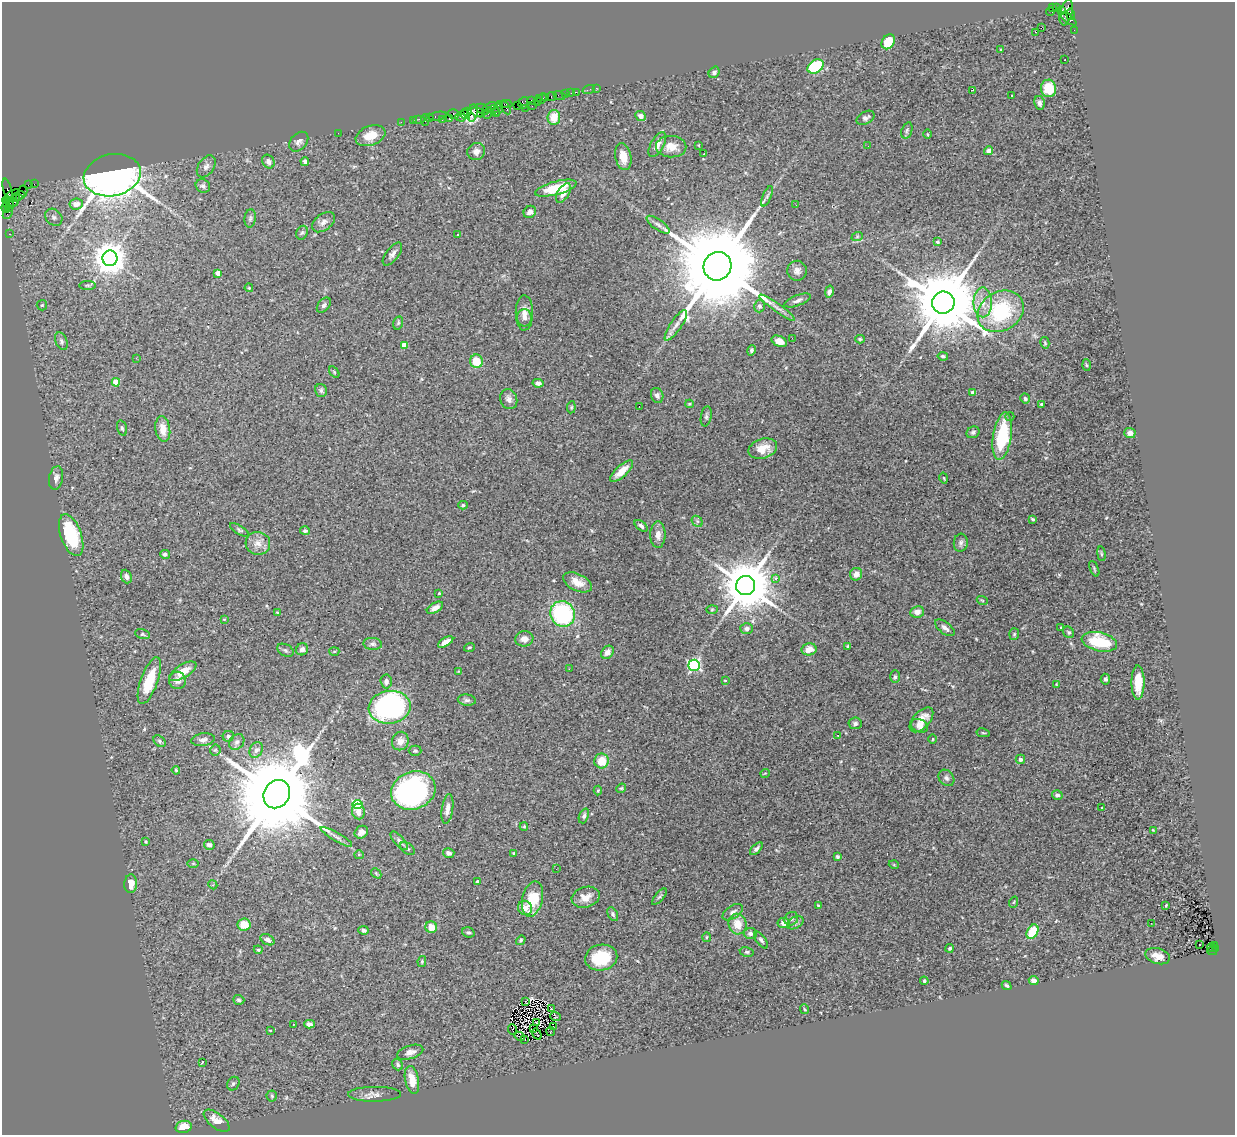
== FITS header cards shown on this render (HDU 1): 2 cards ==
NAXIS1  =                 1233
NAXIS2  =                 1133

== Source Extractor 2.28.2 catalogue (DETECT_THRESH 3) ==
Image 1233 x 1133 px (HDU 1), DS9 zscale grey, 1 PNG px = 1 image px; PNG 1237 x 1137 px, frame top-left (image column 1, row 1133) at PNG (2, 2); each listed source drawn as its Kron ellipse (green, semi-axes under 4 px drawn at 4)
Background 2.19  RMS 0.067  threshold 0.202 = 3 sigma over >= 5 px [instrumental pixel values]
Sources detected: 332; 3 with non-positive FLUX_AUTO (blend fragments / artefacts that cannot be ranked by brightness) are neither listed nor drawn; the other 329 listed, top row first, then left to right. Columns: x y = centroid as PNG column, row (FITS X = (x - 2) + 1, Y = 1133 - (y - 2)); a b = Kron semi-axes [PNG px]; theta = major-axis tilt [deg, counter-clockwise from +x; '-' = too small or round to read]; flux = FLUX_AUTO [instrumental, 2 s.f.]
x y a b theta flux
1052 8 3 2 - 490
1056 8 3 2 - 28
1050 11 4 2 - 5.8
1062 11 3 3 - 620
1066 12 13 6 77 1300
1070 14 6 3 -78 560
1068 19 9 4 -36 640
1041 28 2 2 - 360
1074 30 2 2 - 32
1036 32 2 2 - 2.4
888 42 8 6 58 100
1001 50 3 2 - 4.9
1065 60 2 2 - 2.7
816 67 8 6 33 240
714 72 6 5 - 13
596 88 2 2 - 19
1049 88 9 7 -79 120
588 90 6 2 18 49
973 90 3 2 - 5.3
576 92 2 2 - 62
571 93 2 2 - 26
565 94 3 2 - 120
559 95 6 2 -20 41
1012 95 3 2 - 5.4
552 96 5 3 - 220
546 97 3 2 - 150
539 98 3 3 - 130
542 99 5 3 - 210
531 100 3 2 - 110
538 102 3 2 - 270
523 103 6 4 73 310
1039 103 7 5 -79 14
506 104 6 2 -3 280
517 105 2 2 - 110
532 106 2 2 - 71
490 107 7 3 17 660
498 108 7 4 72 320
506 108 7 3 -59 260
525 108 3 2 - 180
483 109 7 5 -34 540
494 109 3 3 - 400
467 112 4 3 - 150
478 112 7 3 -24 500
495 112 5 3 - 650
472 113 9 5 80 740
488 113 6 3 64 320
453 114 6 5 - 230
465 114 5 3 - 180
438 116 9 3 10 300
640 116 5 5 - 22
429 117 3 2 - 130
460 117 5 2 - 220
554 117 7 6 - 75
865 118 9 6 29 17
419 119 6 2 0 100
449 119 3 3 - 250
413 120 4 2 - 68
425 120 6 2 -90 310
442 120 3 2 - 130
401 122 2 2 - 45
907 130 8 5 72 9.7
338 133 2 2 - 19
928 134 5 3 - 4
370 136 15 9 20 73
299 142 11 8 47 19
657 145 14 6 60 26
699 145 4 2 - 2.8
868 146 2 2 - 2.5
671 147 15 11 -1 50
989 151 4 4 - 17
476 152 9 8 - 23
704 154 3 2 - 14
623 157 14 8 -79 57
268 162 7 5 -58 20
305 162 4 4 - 16
206 166 12 8 56 21
112 175 29 21 12 4400
34 184 2 2 - 27
29 185 4 2 - 100
203 186 7 6 - 14
556 188 21 6 15 150
7 189 11 3 -76 170
23 191 5 2 - 40
563 193 11 5 58 37
12 195 9 4 35 500
18 196 7 4 23 710
767 196 11 4 67 13
16 199 4 3 - 270
6 200 4 2 - 140
12 202 7 4 -14 500
6 204 4 3 - 140
76 204 7 5 7 37
796 205 2 2 - 8
10 206 5 3 - 280
6 208 4 3 - 220
530 212 6 5 - 18
8 213 6 3 47 120
54 217 9 7 -45 19
250 218 9 5 83 11
324 222 13 8 37 23
658 225 13 5 -35 17
302 233 7 5 65 9.2
10 234 3 2 - 82
458 235 3 3 - 12
857 237 6 3 20 5.9
937 242 3 3 - 10
392 254 13 6 52 20
110 258 8 7 - 8600
718 266 14 14 - 98000
797 271 10 9 - 25
218 273 4 4 - 47
88 285 8 4 0 7.2
249 288 4 3 - 3.7
829 292 6 4 77 15
798 300 14 5 22 20
983 302 15 9 -90 56
943 303 11 11 - 60000
42 305 5 5 - 6.1
324 305 9 5 51 13
759 306 6 5 - 13
777 308 21 3 -35 23
1001 311 24 19 30 380
524 313 17 8 -90 37
524 318 9 7 -81 22
398 323 7 5 77 7
676 325 18 5 56 29
792 338 3 2 - 5.9
860 339 5 4 - 6.1
61 341 9 6 -68 12
779 341 8 5 -25 30
1045 343 6 4 -76 6.4
404 345 4 4 - 77
751 350 5 4 - 9
943 356 5 3 - 8.2
136 358 2 2 - 63
476 361 7 6 - 85
1086 365 6 4 -87 4.9
334 372 6 3 -54 4.9
116 382 4 4 - 97
538 383 5 4 - 17
321 390 7 6 - 9.9
973 392 4 4 - 28
657 395 7 6 - 15
1025 398 5 5 - 11
509 399 10 8 -69 23
689 404 4 3 - 5
1041 404 3 3 - 8
571 407 6 4 83 6.1
639 407 2 2 - 2.4
706 416 10 5 80 12
1010 416 4 3 - 4.6
122 428 8 4 -73 8.4
163 429 13 7 -81 51
973 432 7 5 27 9.3
1130 433 5 5 - 21
1002 436 24 9 81 260
763 449 14 10 17 66
621 471 15 5 42 58
56 478 12 7 79 19
944 478 5 2 - 3.5
463 505 5 4 - 6.1
1033 519 4 3 - 6.5
697 521 6 4 -46 8.9
641 526 7 4 -38 15
239 530 10 4 -32 9
305 531 5 4 - 9.4
71 535 22 10 -70 270
658 535 13 7 89 31
258 543 12 11 - 40
961 543 9 7 84 14
165 554 5 4 - 11
1101 554 7 3 -82 6.7
1094 569 8 3 -67 6.4
856 574 6 6 - 38
126 576 7 5 -68 15
776 578 3 3 - 40
577 582 16 8 -25 48
746 586 9 9 - 30000
439 593 3 3 - 6.2
982 600 5 3 - 4.5
435 608 9 5 31 28
712 609 6 4 2 5.1
277 612 3 2 - 4.2
917 612 7 6 - 27
563 614 13 12 - 510
224 619 3 2 - 4
1061 627 4 2 - 3.1
945 628 11 5 -38 21
747 629 6 5 - 16
1069 632 6 5 - 8.2
142 634 7 4 -17 7.1
1014 634 6 5 - 6.8
524 639 9 7 8 31
446 642 8 4 31 30
1099 642 18 9 -12 240
373 644 9 6 -5 12
848 646 3 2 - 4.7
469 647 5 3 - 5
302 649 6 6 - 20
809 649 7 6 - 45
285 650 9 6 -26 10
334 651 5 3 - 4.4
607 652 7 5 53 25
694 665 5 5 - 700
569 669 3 2 - 6.4
183 671 15 6 32 67
459 671 4 2 - 3.1
895 677 6 5 - 9.1
1105 679 5 5 - 9.5
177 680 8 8 - 25
725 680 4 3 - 3.9
149 681 25 8 70 150
386 681 7 5 -86 18
1138 682 17 6 90 88
1056 684 3 2 - 2.8
467 700 9 5 -6 13
390 707 21 16 7 1000
921 720 15 8 48 52
855 723 7 6 - 12
919 726 9 6 -24 23
983 733 7 3 -9 5.2
838 735 3 2 - 7.8
228 736 6 5 - 9.7
933 739 4 3 - 3.9
203 740 12 6 8 18
160 741 7 5 -43 7.8
400 741 9 8 - 31
237 742 8 7 - 16
215 750 5 5 - 6.9
256 750 8 6 58 17
415 751 6 5 - 7
1020 759 5 4 - 12
602 761 7 7 - 82
176 770 4 3 - 4.5
765 773 5 3 - 3.3
946 778 9 7 -49 16
621 788 5 4 - 5.3
413 790 23 18 20 920
598 791 5 4 - 5.2
277 794 15 12 57 100000
1057 795 5 4 - 13
357 804 5 4 - 330
1102 807 3 2 - 5.6
447 809 15 5 82 26
358 812 8 6 -82 38
584 816 8 4 69 10
524 826 4 4 - 4.9
1153 830 3 2 - 3.5
361 832 7 6 - 17
336 837 18 3 -30 17
399 841 12 5 -48 13
146 842 4 3 - 4.6
209 845 5 5 - 14
407 848 8 5 -36 9.9
756 849 8 4 46 13
449 853 6 4 -12 16
514 853 4 3 - 7.9
359 855 5 4 - 5.8
837 857 3 3 - 7.3
193 864 5 3 - 4.4
894 865 5 3 - 4
556 869 2 2 - 12
376 873 6 4 -46 6.2
477 882 3 3 - 19
131 884 9 6 86 43
213 885 4 3 - 4.5
586 897 14 10 16 46
659 897 10 4 49 6.4
532 899 18 10 77 140
1014 902 6 3 70 4.8
818 905 4 3 - 4.3
1166 905 3 2 - 4.1
525 908 7 6 - 39
733 912 11 6 33 20
613 914 7 4 -62 8.8
791 919 7 6 - 12
784 923 6 5 - 30
795 923 9 5 29 12
1151 923 2 2 - 3.7
737 924 10 9 - 67
244 925 6 6 - 65
431 927 6 5 - 56
363 930 5 4 - 11
468 932 6 5 - 9.3
1032 932 8 5 60 130
750 933 6 5 - 17
706 937 5 3 - 4.7
267 940 7 5 -30 18
521 940 5 4 - 6.7
761 940 10 4 -53 12
1200 945 3 2 - 10
1214 945 3 2 - 380
950 948 4 4 - 5.3
1211 948 4 3 - 200
1215 948 4 2 - 170
258 950 4 3 - 5.8
1212 951 5 2 - 420
747 952 7 4 -10 8.6
1158 956 12 8 -16 39
601 958 16 13 10 190
422 961 5 4 - 5
924 981 4 4 - 5.4
1034 981 5 4 - 22
1007 985 5 4 - 7.8
239 1000 6 5 - 8.4
526 1001 3 2 - 8.5
552 1009 3 2 - 4.7
804 1009 5 3 - 4
555 1017 5 4 - 10
536 1022 3 2 - 3.9
293 1024 3 2 - 6.2
309 1024 5 4 - 16
553 1027 3 2 - 3.1
513 1029 5 3 - 12
534 1029 4 2 - 4.1
270 1030 3 2 - 2.9
550 1032 4 2 - 3.6
537 1034 6 2 -54 6.3
520 1036 5 2 - 11
524 1039 2 2 - 8.1
410 1052 13 6 17 22
202 1063 3 3 - 32
398 1065 6 5 - 11
412 1080 14 6 -78 60
233 1084 7 5 57 10
375 1094 26 7 0 31
272 1096 5 5 - 7.3
217 1121 15 7 -38 49
184 1127 8 6 15 61
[3 non-positive-flux detections neither listed nor drawn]